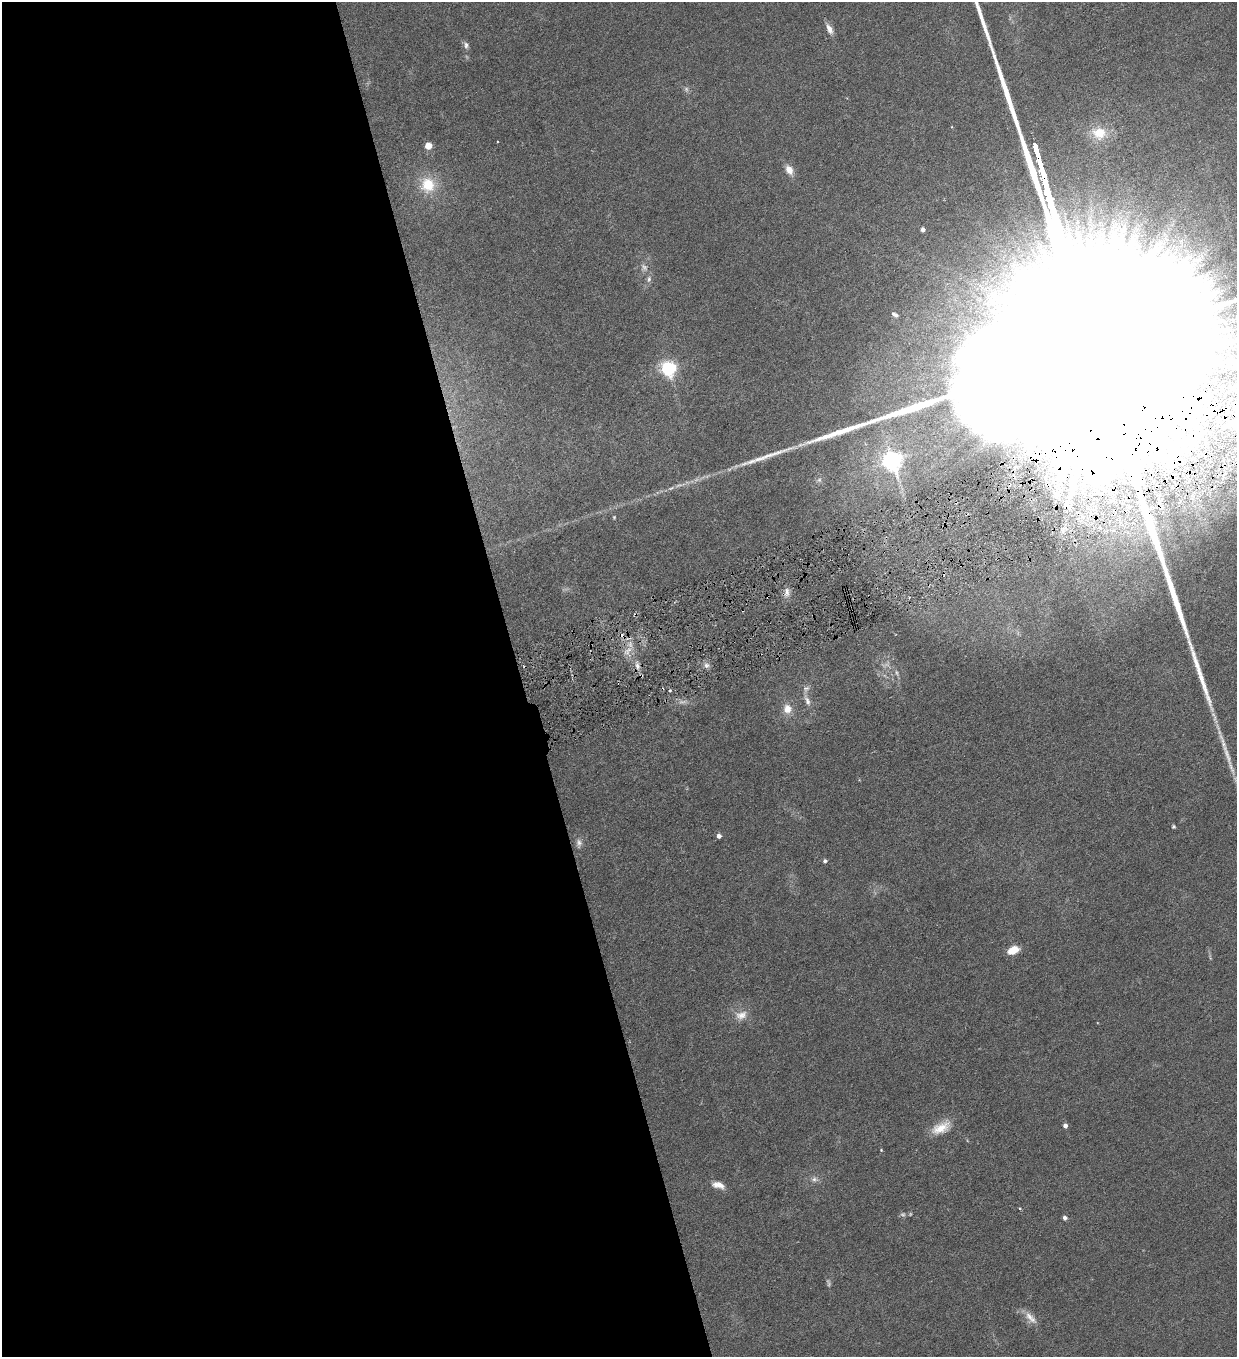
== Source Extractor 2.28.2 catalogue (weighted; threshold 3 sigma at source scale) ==
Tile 9 of 4 x 4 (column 1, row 3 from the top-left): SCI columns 281-1515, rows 1356-2710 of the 5372 x 5421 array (HDU 1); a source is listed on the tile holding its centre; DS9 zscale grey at full resolution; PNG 1239 x 1359 px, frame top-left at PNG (2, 2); no overlay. Shown black and unused: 42% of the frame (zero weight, under 3 of 6 exposures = <1% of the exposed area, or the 3 px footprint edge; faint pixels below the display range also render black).
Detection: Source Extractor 2.28.2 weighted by HDU 2 'WHT'; one run over the whole footprint, this tile lists its part. Background 0.0136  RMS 0.0032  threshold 0.0131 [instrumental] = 3 sigma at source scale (4.09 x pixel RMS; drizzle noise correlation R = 1.36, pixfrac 0.8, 0.05/0.05 arcsec/px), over >= 5 px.
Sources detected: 63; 10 too faint to see at this stretch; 4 inside a brighter object's white glare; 6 cosmic-ray / hot-pixel residue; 1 long thin detection or spike segment (spike, bleed or trail) — not listed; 3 inside a brighter listed object's ellipse — not listed separately; the other 39 listed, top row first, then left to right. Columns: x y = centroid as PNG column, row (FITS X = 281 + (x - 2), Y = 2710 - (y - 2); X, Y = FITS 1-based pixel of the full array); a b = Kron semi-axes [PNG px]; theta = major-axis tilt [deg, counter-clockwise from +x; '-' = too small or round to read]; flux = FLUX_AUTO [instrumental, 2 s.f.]
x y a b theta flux
829 29 15 6 -61 2
466 45 10 7 -70 1
1099 133 21 17 -13 7.5
428 146 5 5 - 6.3
789 170 13 8 -60 2.8
428 185 20 19 - 9.5
922 229 4 4 - 1.4
649 279 10 7 74 1.2
895 314 8 4 -32 0.94
1089 340 232 37 -75 210000
668 368 6 6 - 86
1217 412 6 6 - 0.86
1172 448 28 14 -88 10
892 460 8 7 - 160
730 469 12 4 35 0.86
680 485 19 5 13 1.7
614 517 5 4 - 0.34
787 593 14 7 88 1.8
628 651 15 7 45 2.5
637 665 15 7 -79 2.2
707 665 8 8 - 1.2
897 673 10 7 -63 1.2
670 690 4 2 - 0.27
807 700 18 7 -69 2
787 709 13 11 -83 3.4
1173 827 4 4 - 0.44
719 836 4 4 - 1.4
579 843 14 8 -89 1.5
825 861 4 4 - 0.77
1013 950 10 6 24 5.4
741 1015 18 14 10 3.7
1065 1125 4 4 - 1.4
941 1128 26 13 28 5.6
881 1150 4 3 - 0.25
814 1179 12 9 0 1.6
716 1185 12 8 -23 1.9
1019 1208 4 3 - 0.26
1065 1218 4 4 - 1.2
1030 1318 22 9 -47 2.8
Overlapping masked pixels (flux is a lower limit): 3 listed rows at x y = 1089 340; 1217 412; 637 665
Isophote crosses this tile's border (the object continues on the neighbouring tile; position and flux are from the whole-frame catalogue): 1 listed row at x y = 1089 340